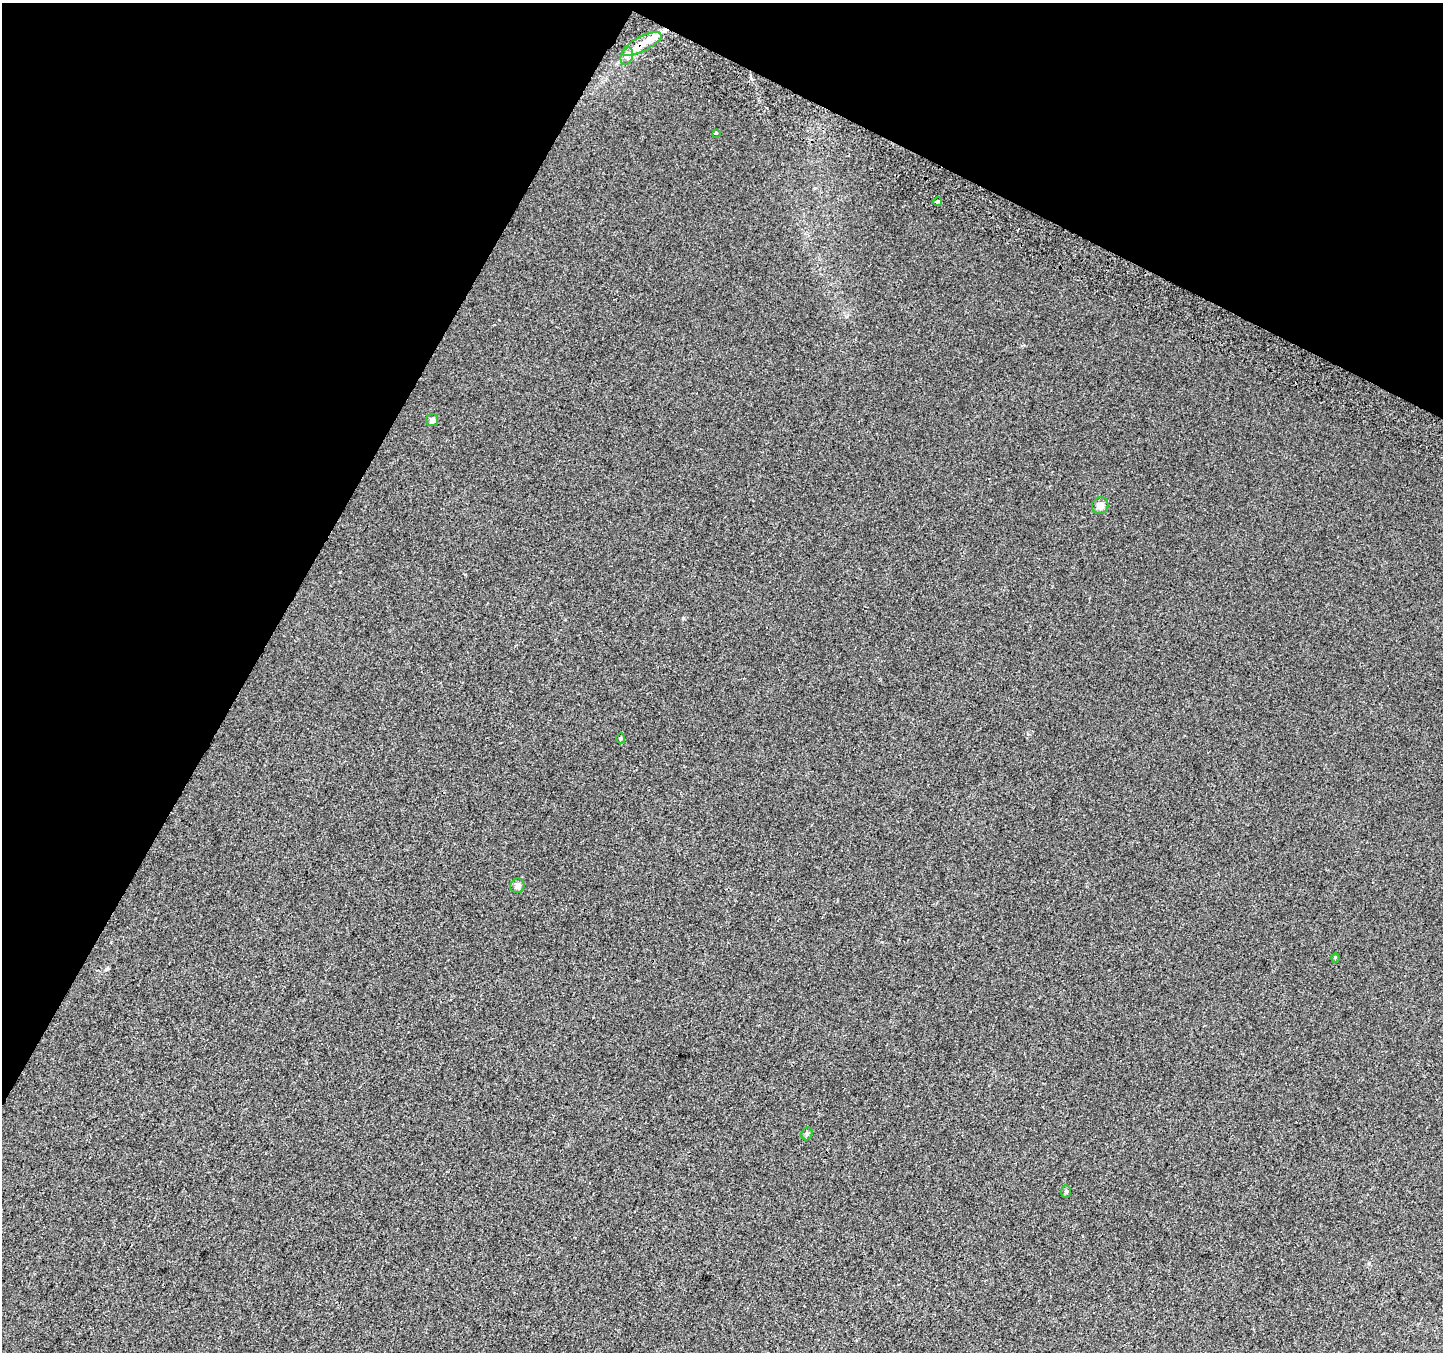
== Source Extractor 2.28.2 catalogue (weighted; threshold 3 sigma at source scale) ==
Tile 2 of 4 x 4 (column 2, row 1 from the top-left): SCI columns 1471-2911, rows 4356-5705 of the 5815 x 5942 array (HDU 1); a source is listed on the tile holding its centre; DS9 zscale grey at full resolution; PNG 1445 x 1354 px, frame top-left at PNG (2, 3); each listed source drawn as its Kron ellipse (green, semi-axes under 4 px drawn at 4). Shown black and unused: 27% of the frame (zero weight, under 2 of 3 exposures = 2% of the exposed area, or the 3 px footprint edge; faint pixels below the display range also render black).
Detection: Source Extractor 2.28.2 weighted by HDU 2 'WHT'; one run over the whole footprint, this tile lists its part. Background 0.00453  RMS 0.0055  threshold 0.0247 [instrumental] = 3 sigma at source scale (4.5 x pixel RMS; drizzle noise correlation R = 1.50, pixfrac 1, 0.0396/0.0396 arcsec/px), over >= 5 px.
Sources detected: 13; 2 inside a brighter listed object's ellipse — not listed separately; the other 11 listed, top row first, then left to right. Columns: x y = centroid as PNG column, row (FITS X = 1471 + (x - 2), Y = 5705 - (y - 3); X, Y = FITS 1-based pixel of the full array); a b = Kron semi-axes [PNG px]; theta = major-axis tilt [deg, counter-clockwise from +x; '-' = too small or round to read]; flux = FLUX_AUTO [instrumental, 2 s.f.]
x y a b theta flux
642 44 21 7 26 7.2
627 56 9 6 70 1.9
716 133 3 3 - 0.67
937 202 4 3 - 1
432 420 6 6 - 1.5
1100 506 8 8 - 3.8
621 738 5 4 - 0.69
517 886 7 7 - 2.3
1335 958 4 3 - 0.47
807 1134 7 5 69 0.93
1066 1191 6 5 - 0.9
Overlapping masked pixels (flux is a lower limit): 1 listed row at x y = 642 44
Unlisted compact peaks at least as high as the median listed source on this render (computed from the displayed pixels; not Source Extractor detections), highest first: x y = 683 618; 107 969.